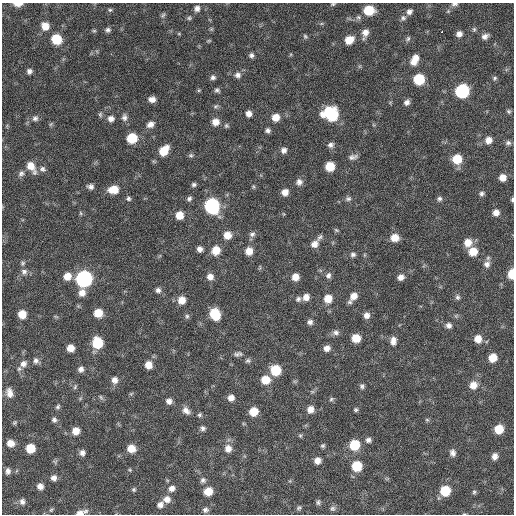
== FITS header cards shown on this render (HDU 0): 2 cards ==
NAXIS1  =                  512 / Axis length
NAXIS2  =                  512 / Axis length

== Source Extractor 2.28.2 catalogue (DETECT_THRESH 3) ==
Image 512 x 512 px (HDU 0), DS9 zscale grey, 1 PNG px = 1 image px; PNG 516 x 516 px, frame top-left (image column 1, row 512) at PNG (2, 3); no overlay
Background 104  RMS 11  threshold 33.1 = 3 sigma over >= 5 px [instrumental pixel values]
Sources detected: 190; all 190 listed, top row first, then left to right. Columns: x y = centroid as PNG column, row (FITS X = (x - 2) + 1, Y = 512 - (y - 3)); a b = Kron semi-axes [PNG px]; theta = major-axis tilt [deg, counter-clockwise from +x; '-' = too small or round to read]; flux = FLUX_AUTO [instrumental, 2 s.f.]
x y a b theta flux
18 4 8 4 0 5800
333 4 6 4 14 960
455 4 9 5 4 2000
197 8 8 7 - 3100
110 10 6 5 - 1200
369 10 8 7 - 23000
409 12 8 7 - 2900
163 15 7 5 46 1300
189 18 6 6 - 1300
403 18 8 7 - 2100
45 26 8 8 - 8000
211 29 6 4 71 920
474 29 6 5 - 1300
108 30 6 6 - 2000
94 31 5 5 - 1000
365 32 9 7 71 5200
441 32 3 2 - 1600
179 34 6 4 -18 740
459 34 7 6 - 3700
305 36 7 5 -57 1400
485 36 8 6 31 3300
56 39 8 7 - 21000
408 39 8 5 46 1600
349 40 9 7 33 10000
209 41 7 3 8 780
251 55 6 6 - 2000
414 60 12 7 64 8500
29 71 5 5 - 2400
238 75 8 7 - 3200
213 77 7 6 - 2100
495 78 6 5 - 1300
419 79 7 7 - 30000
199 90 6 4 18 820
217 90 7 5 -29 1700
462 91 8 8 - 90000
152 99 7 6 - 4200
407 102 6 6 - 2900
215 106 8 5 27 1400
509 111 6 5 - 1300
249 113 6 6 - 4100
100 114 7 5 -89 1400
331 114 11 9 -18 60000
124 117 10 7 -87 3000
276 117 7 7 - 8800
35 118 8 7 - 2500
111 118 8 7 - 3600
215 122 8 8 - 6300
51 124 6 4 70 910
150 124 9 7 32 4200
226 126 6 5 - 1300
268 130 6 6 - 2200
132 138 7 7 - 24000
488 140 8 8 - 5500
508 143 8 6 0 2000
331 145 8 7 - 2600
284 150 7 7 - 3100
164 151 10 7 51 15000
191 155 7 6 - 1400
353 157 11 6 16 2800
457 159 8 8 - 17000
31 166 13 7 -57 9300
330 166 7 7 - 16000
43 169 9 8 - 2600
21 173 9 7 33 2700
502 178 7 6 - 6200
299 182 8 8 - 3500
194 185 6 5 - 1700
90 187 7 6 - 2800
253 187 7 3 -82 930
114 189 10 7 6 12000
285 192 7 6 - 5400
482 193 6 5 - 1800
128 198 6 5 - 1600
189 199 7 5 50 1800
348 199 8 6 1 2000
439 199 6 6 - 1900
512 200 5 3 - 1300
212 206 9 8 - 120000
81 213 6 4 -88 980
496 213 6 6 - 4400
179 215 7 7 - 9600
336 230 6 4 -26 1100
252 234 8 7 - 2400
227 235 8 8 - 8200
319 237 11 5 52 1900
394 238 8 7 - 9600
468 243 9 8 - 7900
314 244 8 8 - 4900
200 249 6 5 - 3300
216 250 8 8 - 11000
249 251 7 7 - 7400
473 251 8 8 - 12000
353 254 7 7 - 2000
23 263 7 6 - 1400
487 264 9 8 - 3700
24 272 9 8 - 3200
512 274 7 4 88 18000
328 275 7 7 - 2400
67 276 8 8 - 8200
210 277 8 7 - 4700
295 277 7 6 - 6700
401 277 7 6 - 3900
84 279 8 8 - 190000
158 290 7 6 - 2300
82 293 8 7 - 5500
354 296 8 7 - 5800
306 297 8 7 - 5000
457 297 7 6 - 1800
298 299 7 6 - 1900
328 299 8 8 - 9400
182 300 8 7 - 8100
350 302 7 6 - 1600
98 313 7 7 - 13000
22 314 7 6 - 11000
215 314 9 7 -66 26000
367 315 7 6 - 4000
187 316 7 5 76 1600
56 317 6 4 -19 890
310 322 7 6 - 2600
449 325 7 6 - 2800
336 332 8 7 - 2700
356 338 7 6 - 12000
478 339 7 7 - 7700
393 341 10 7 85 4400
97 343 8 7 - 29000
70 348 6 6 - 6700
327 348 7 6 - 4100
237 354 9 6 3 2200
492 358 7 6 - 11000
36 361 8 7 - 2700
248 361 8 6 14 1700
23 364 10 9 - 4700
148 365 7 7 - 7800
81 369 7 7 - 3000
276 370 8 8 - 24000
115 380 8 7 - 4200
265 380 8 8 - 13000
473 385 9 8 - 7100
362 386 7 6 - 1800
75 387 7 4 66 1100
9 393 12 8 -72 5500
101 397 7 5 -59 1400
231 398 7 7 - 4800
331 399 6 5 - 1400
169 401 7 6 - 3300
58 407 6 5 - 1500
310 409 7 7 - 5600
186 410 11 8 -44 4300
356 410 5 5 - 1400
254 411 7 7 - 13000
199 415 6 5 - 1300
54 420 7 6 - 2100
427 420 5 5 - 1100
14 423 5 5 - 1100
203 428 7 6 - 2100
499 429 7 7 - 15000
76 431 7 7 - 7600
300 435 5 5 - 1100
368 440 7 7 - 2500
10 443 7 7 - 6400
354 445 8 8 - 26000
323 446 6 5 - 1300
30 448 7 7 - 16000
131 448 8 7 - 9300
228 449 8 8 - 5900
82 453 7 6 - 3000
453 453 8 6 -75 3100
495 456 7 6 - 4000
317 460 6 6 - 4900
55 462 7 5 -89 1300
357 466 8 8 - 22000
130 470 5 4 - 860
8 471 7 6 - 2600
54 478 7 6 - 3200
203 480 8 7 - 2400
40 486 7 6 - 4200
172 488 8 7 - 3900
134 490 5 5 - 1200
208 491 8 7 - 11000
445 491 7 7 - 23000
474 492 5 5 - 1200
167 499 9 8 - 5200
22 502 8 7 - 2700
318 502 7 5 86 1700
160 505 8 7 - 3600
299 508 7 5 39 1300
332 508 7 7 - 2000
51 510 6 4 44 1000
205 510 8 7 - 2400
80 513 12 6 11 4100
At the frame edge (FLAGS 8, measured only in part): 6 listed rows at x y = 18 4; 333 4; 455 4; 512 200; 512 274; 80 513